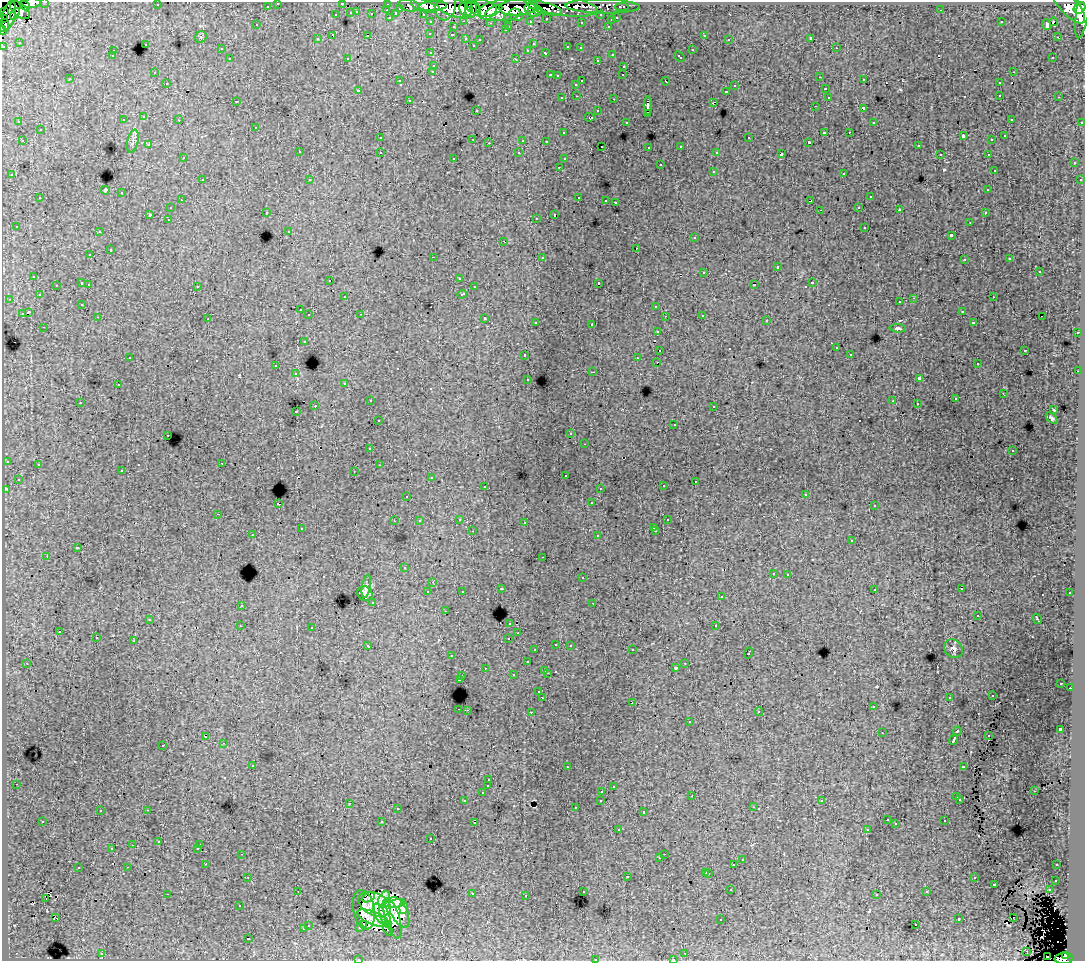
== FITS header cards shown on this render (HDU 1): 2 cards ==
NAXIS1  =                 1083
NAXIS2  =                  959

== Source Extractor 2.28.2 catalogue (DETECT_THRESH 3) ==
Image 1083 x 959 px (HDU 1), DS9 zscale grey, 1 PNG px = 1 image px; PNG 1087 x 963 px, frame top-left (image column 1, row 959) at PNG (2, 2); each listed source drawn as its Kron ellipse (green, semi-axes under 4 px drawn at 4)
Background 213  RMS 1.4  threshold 4.26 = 3 sigma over >= 5 px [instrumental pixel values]
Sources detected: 543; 5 with non-positive FLUX_AUTO (blend fragments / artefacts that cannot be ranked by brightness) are neither listed nor drawn; of the other 538, the 500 brightest by FLUX_AUTO listed and drawn (38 fainter detections omitted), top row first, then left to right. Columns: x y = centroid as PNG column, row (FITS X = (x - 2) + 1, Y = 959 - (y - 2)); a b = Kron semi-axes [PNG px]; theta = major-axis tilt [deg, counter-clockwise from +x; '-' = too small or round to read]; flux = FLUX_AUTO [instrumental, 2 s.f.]
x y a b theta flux
45 2 3 2 - 4600
31 3 10 4 6 61000
278 3 3 3 - 3500
342 3 3 3 - 920
388 4 3 3 - 8000
25 5 5 4 - 33000
157 5 2 2 - 100
409 5 10 6 -13 17000
1068 5 23 9 -49 230000
267 6 3 3 - 2800
423 6 13 6 -19 80000
433 6 14 5 4 150000
565 6 33 9 -7 100000
603 6 37 7 -1 53000
1084 6 32 6 81 300000
445 7 13 10 76 98000
518 7 19 8 3 180000
622 7 6 3 0 5200
400 8 3 3 - 1800
454 8 18 9 -19 250000
471 8 9 6 -89 110000
482 8 15 8 -9 270000
545 8 17 5 -16 84000
1080 8 6 5 - 170000
466 9 7 6 - 170000
476 9 7 3 -70 90000
20 10 11 6 -40 98000
387 10 3 2 - 440
504 10 26 10 8 440000
532 10 8 5 -40 96000
538 10 4 4 - 69000
941 10 3 2 - 150
494 11 9 4 27 120000
5 12 4 3 - 6300
357 12 3 3 - 560
351 13 3 3 - 1300
15 14 6 3 59 42000
372 14 3 3 - 2000
396 14 4 3 - 1500
423 14 3 2 - 2900
9 15 15 6 77 210000
336 15 3 3 - 510
516 15 7 5 -37 36000
601 15 3 3 - 2500
3 18 3 2 - 17000
390 18 4 3 - 1500
508 18 3 3 - 1700
546 18 3 3 - 1900
617 18 3 3 - 1000
611 20 3 3 - 690
464 21 3 2 - 590
530 21 3 3 - 2300
431 22 3 3 - 2600
581 22 3 3 - 210
1001 22 3 3 - 130
1053 22 4 3 - 2200
490 23 3 3 - 170
4 25 6 5 - 59000
257 25 3 3 - 270
1047 25 5 3 - 850
509 26 3 2 - 550
608 26 3 2 - 540
453 27 3 3 - 610
3 30 5 4 - 24000
505 30 3 3 - 370
430 33 3 3 - 360
333 35 4 3 - 1100
452 35 3 3 - 320
704 35 4 3 - 420
368 36 3 2 - 180
201 37 6 5 - 170
1057 37 2 2 - 140
466 38 3 3 - 730
811 38 3 3 - 18000
317 39 3 3 - 360
480 39 3 3 - 330
729 39 3 3 - 150
19 42 3 3 - 140
145 44 3 3 - 850
533 44 3 3 - 180
473 45 3 3 - 350
3 46 3 3 - 8300
568 47 4 3 - 720
580 48 3 3 - 330
836 48 3 2 - 420
221 49 3 3 - 240
528 50 3 3 - 360
692 50 3 3 - 750
113 51 3 2 - 340
431 53 3 3 - 370
545 53 4 3 - 520
612 54 3 3 - 450
112 56 3 3 - 300
679 57 6 3 -43 680
1053 57 3 2 - 240
347 58 3 3 - 100
230 59 3 3 - 540
516 59 3 2 - 820
597 60 3 2 - 270
434 65 3 3 - 640
624 66 3 3 - 590
433 71 3 3 - 550
154 72 3 3 - 220
1013 72 3 2 - 450
550 75 3 2 - 770
623 75 3 2 - 140
557 76 3 3 - 240
820 77 3 2 - 170
70 79 3 3 - 370
864 80 3 2 - 290
399 81 3 3 - 200
582 81 3 2 - 950
666 81 4 3 - 860
167 83 3 3 - 420
999 83 3 3 - 370
576 84 3 3 - 420
735 86 3 3 - 520
825 89 3 3 - 320
358 90 3 3 - 310
726 91 3 3 - 630
1000 95 3 2 - 440
577 96 3 2 - 380
828 97 3 3 - 360
1059 97 3 2 - 310
562 98 3 3 - 320
614 99 3 2 - 560
409 100 3 3 - 470
236 101 3 2 - 110
713 103 4 2 - 560
648 106 9 4 -90 4500
815 106 3 2 - 200
863 108 4 3 - 1100
476 110 3 2 - 250
598 111 3 3 - 550
648 114 4 3 - 1700
144 117 3 3 - 470
589 117 5 3 - 250
1011 119 3 2 - 230
123 120 3 3 - 410
179 120 3 2 - 220
19 122 3 3 - 250
626 122 3 3 - 240
874 122 3 3 - 160
1082 122 3 2 - 1300
256 127 3 3 - 490
40 130 3 3 - 560
824 132 3 3 - 1500
849 132 2 2 - 310
563 133 3 3 - 320
963 136 4 3 - 910
1005 136 3 3 - 290
380 138 3 3 - 370
749 138 3 3 - 610
473 139 3 2 - 520
523 140 3 3 - 1400
992 140 3 2 - 110
22 141 3 2 - 440
133 141 12 5 77 340
546 141 3 3 - 280
809 142 3 3 - 140
489 143 3 2 - 420
149 145 3 2 - 270
602 146 2 2 - 110
681 146 3 3 - 400
918 146 3 3 - 330
649 147 3 3 - 290
299 152 3 3 - 390
380 152 3 3 - 620
717 152 3 3 - 200
519 153 3 3 - 390
781 154 4 3 - 2500
940 154 3 2 - 180
988 154 3 2 - 430
183 158 3 3 - 270
454 158 3 3 - 310
564 159 3 3 - 290
1074 163 3 3 - 490
660 165 3 3 - 830
559 167 3 2 - 310
994 170 3 3 - 170
713 171 3 3 - 530
844 173 3 3 - 930
12 175 3 3 - 370
202 180 3 2 - 580
310 180 3 3 - 390
1080 180 3 3 - 310
105 190 4 4 - 4500
988 190 3 3 - 330
122 193 3 3 - 790
579 197 3 2 - 880
870 197 3 3 - 770
40 198 3 3 - 640
181 200 3 2 - 370
606 200 3 2 - 180
810 201 4 3 - 1200
615 202 3 2 - 770
859 207 3 3 - 330
170 208 3 3 - 400
820 210 3 2 - 100
899 210 3 3 - 240
266 212 3 2 - 340
985 213 3 3 - 340
150 214 3 3 - 2200
554 215 3 3 - 1700
536 218 3 2 - 130
168 219 3 2 - 350
970 222 3 2 - 230
16 226 3 3 - 220
865 227 3 3 - 730
289 231 3 3 - 320
99 232 3 2 - 430
951 235 3 3 - 1900
695 238 3 3 - 350
504 241 3 2 - 640
636 248 3 2 - 360
110 250 3 3 - 1100
90 255 3 3 - 380
433 257 3 2 - 1500
542 257 3 3 - 640
1010 259 3 3 - 300
964 260 3 3 - 290
777 267 3 3 - 990
1039 271 3 3 - 880
704 272 3 3 - 810
34 276 3 3 - 430
459 278 3 3 - 230
330 280 3 2 - 260
82 283 3 3 - 1200
599 283 3 3 - 2800
812 283 3 3 - 960
89 284 3 2 - 420
56 285 3 3 - 410
754 285 4 2 - 860
197 286 3 3 - 670
474 287 3 3 - 530
462 294 5 3 - 820
39 295 3 3 - 320
345 297 3 3 - 340
993 297 3 2 - 330
914 298 3 2 - 760
9 299 3 2 - 320
900 302 3 3 - 420
82 305 3 3 - 180
656 306 3 3 - 590
300 310 3 3 - 370
962 311 3 3 - 280
28 312 4 3 - 2400
22 314 4 3 - 1200
361 314 3 2 - 140
309 315 3 3 - 480
702 315 3 3 - 450
665 316 3 2 - 110
98 317 3 2 - 380
1042 317 2 2 - 140
485 318 3 3 - 850
208 319 3 2 - 110
767 320 3 2 - 240
536 322 3 3 - 310
973 323 3 3 - 180
592 324 3 2 - 660
44 327 3 2 - 300
898 328 8 4 -2 210
657 331 3 3 - 440
1077 333 3 2 - 490
304 341 3 3 - 460
836 348 3 3 - 300
660 350 3 2 - 430
1025 350 3 2 - 710
850 354 3 3 - 410
525 355 3 3 - 470
130 357 3 3 - 160
637 358 3 2 - 90
657 362 3 2 - 460
977 364 3 2 - 280
276 366 3 3 - 580
1078 371 2 2 - 270
593 372 3 2 - 680
296 374 3 3 - 340
919 378 4 3 - 4100
528 379 3 3 - 250
345 383 3 3 - 290
118 385 3 3 - 490
1003 393 3 2 - 140
955 399 3 3 - 210
370 401 3 2 - 430
893 401 3 3 - 88
80 402 3 2 - 380
917 404 3 2 - 120
315 406 3 2 - 1400
714 406 3 3 - 350
1054 410 3 2 - 93
296 412 3 3 - 280
1052 418 7 4 -45 200
378 421 3 3 - 380
674 424 3 2 - 140
571 434 3 3 - 320
168 435 3 2 - 380
585 444 3 2 - 210
370 449 3 2 - 280
1013 451 3 3 - 360
7 461 3 3 - 510
222 463 2 2 - 280
38 464 3 3 - 340
379 465 3 2 - 110
122 471 3 3 - 480
354 471 3 2 - 93
565 475 3 3 - 290
431 478 3 3 - 210
18 479 3 3 - 290
695 481 3 2 - 260
485 486 3 2 - 480
663 486 3 3 - 330
600 488 3 2 - 290
6 489 4 2 - 310
806 494 3 2 - 180
407 496 3 2 - 220
591 503 3 3 - 310
278 504 3 3 - 1900
874 506 3 3 - 240
218 514 3 2 - 420
459 519 3 3 - 470
667 520 3 3 - 220
394 521 3 2 - 100
419 521 3 3 - 240
525 522 3 3 - 240
654 527 3 3 - 240
301 529 3 3 - 240
472 531 3 2 - 200
656 531 3 2 - 370
253 535 3 2 - 300
598 536 3 3 - 610
852 540 3 3 - 490
77 548 4 3 - 1300
47 556 3 2 - 1400
543 557 3 2 - 210
404 568 3 3 - 310
773 573 3 3 - 420
788 574 3 3 - 410
582 578 3 3 - 510
433 582 3 3 - 180
366 586 12 4 80 190
501 589 3 3 - 310
874 589 3 3 - 390
962 589 3 2 - 150
462 591 3 3 - 300
428 592 3 3 - 610
365 593 8 7 - 500
1070 593 3 3 - 340
721 597 3 3 - 320
373 602 3 3 - 360
593 603 3 2 - 190
241 605 3 3 - 530
445 611 3 2 - 270
978 615 3 2 - 110
1037 619 5 2 - 110
150 620 3 2 - 86
510 623 3 3 - 580
240 626 3 2 - 87
716 626 3 3 - 1500
312 627 3 3 - 480
59 632 3 2 - 400
518 633 3 3 - 180
96 638 3 3 - 420
508 638 3 2 - 250
134 641 3 3 - 870
556 644 3 3 - 450
570 645 3 3 - 520
368 646 4 3 - 430
953 649 10 8 -41 390
535 650 3 3 - 350
632 650 3 2 - 510
748 653 5 3 - 1000
451 656 3 2 - 300
527 662 3 3 - 720
27 663 3 2 - 98
685 663 3 2 - 340
485 668 3 3 - 320
676 668 3 3 - 400
545 670 3 3 - 670
547 673 3 2 - 750
513 675 3 3 - 390
462 676 3 2 - 330
459 679 3 3 - 1000
1061 683 3 3 - 210
1070 688 2 2 - 280
539 692 3 3 - 280
992 696 3 2 - 110
542 698 4 3 - 1500
949 698 3 3 - 250
632 702 3 2 - 180
873 707 3 2 - 260
459 709 3 2 - 620
467 710 2 2 - 480
531 712 3 2 - 600
759 712 4 4 - 110
689 722 3 3 - 580
1060 729 3 3 - 4500
957 731 5 3 - 1600
882 733 3 2 - 100
988 736 2 2 - 92
206 737 3 2 - 130
954 740 5 3 - 4400
224 743 3 2 - 330
163 745 3 3 - 500
253 765 3 2 - 400
963 766 4 3 - 1000
567 767 3 2 - 230
489 780 3 3 - 320
16 784 3 2 - 390
488 786 3 3 - 1200
613 787 3 3 - 320
602 791 3 2 - 460
1034 791 3 2 - 210
482 793 3 3 - 260
692 796 3 2 - 180
957 797 3 3 - 750
960 799 3 3 - 270
601 800 3 3 - 440
465 801 3 3 - 340
822 801 3 3 - 190
349 803 3 2 - 540
753 807 3 2 - 490
575 808 3 3 - 250
397 809 3 2 - 290
147 810 3 2 - 800
100 811 3 2 - 300
643 812 3 3 - 490
887 820 3 2 - 140
43 821 3 3 - 310
945 821 3 3 - 500
382 822 3 3 - 1200
475 822 3 2 - 100
896 824 3 2 - 90
867 829 3 2 - 240
618 830 3 2 - 340
431 839 3 3 - 350
159 841 3 3 - 280
133 845 3 2 - 130
200 845 3 3 - 6000
112 848 3 3 - 210
198 848 3 3 - 180
242 854 3 2 - 290
664 854 2 2 - 220
660 858 3 3 - 370
742 860 3 3 - 570
206 864 2 2 - 240
734 865 3 3 - 1500
1057 865 3 3 - 340
128 867 3 2 - 520
78 868 3 3 - 810
706 872 3 3 - 700
709 873 3 3 - 810
627 876 3 3 - 960
248 877 3 2 - 410
974 878 3 3 - 600
1056 880 3 3 - 380
994 884 3 3 - 1100
731 890 3 3 - 210
1049 890 3 3 - 530
298 891 2 2 - 100
583 891 3 3 - 420
927 892 3 3 - 360
167 894 3 2 - 1300
472 894 3 3 - 790
877 894 3 3 - 240
526 896 3 2 - 220
368 897 7 2 27 310
46 899 3 2 - 680
384 899 8 4 60 580
375 904 17 11 -26 1500
387 904 4 4 - 310
396 904 8 3 14 220
239 906 3 3 - 210
403 907 7 4 88 320
364 910 20 10 -80 630
399 912 16 8 -64 1300
380 914 11 5 -67 800
385 916 12 4 -70 930
55 917 3 2 - 110
373 918 17 6 -22 840
393 918 20 7 -74 660
1013 918 2 2 - 350
721 919 3 2 - 130
959 919 3 3 - 730
308 925 3 3 - 520
364 925 3 2 - 300
916 925 3 2 - 240
360 927 3 3 - 200
303 929 3 3 - 590
388 929 7 3 -63 110
248 939 3 3 - 1800
1027 951 4 2 - 93
685 953 3 2 - 190
102 954 3 2 - 560
1065 955 4 3 - 34000
1047 956 2 2 - 390
358 959 3 2 - 180
595 959 3 3 - 630
673 959 3 2 - 290
1064 959 9 5 1 150000
At the frame edge (FLAGS 8, measured only in part): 12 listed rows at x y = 45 2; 31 3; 278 3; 342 3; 1084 6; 3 18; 3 30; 3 46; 358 959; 595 959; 673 959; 1064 959
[38 fainter detections neither listed nor drawn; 5 non-positive-flux detections neither listed nor drawn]